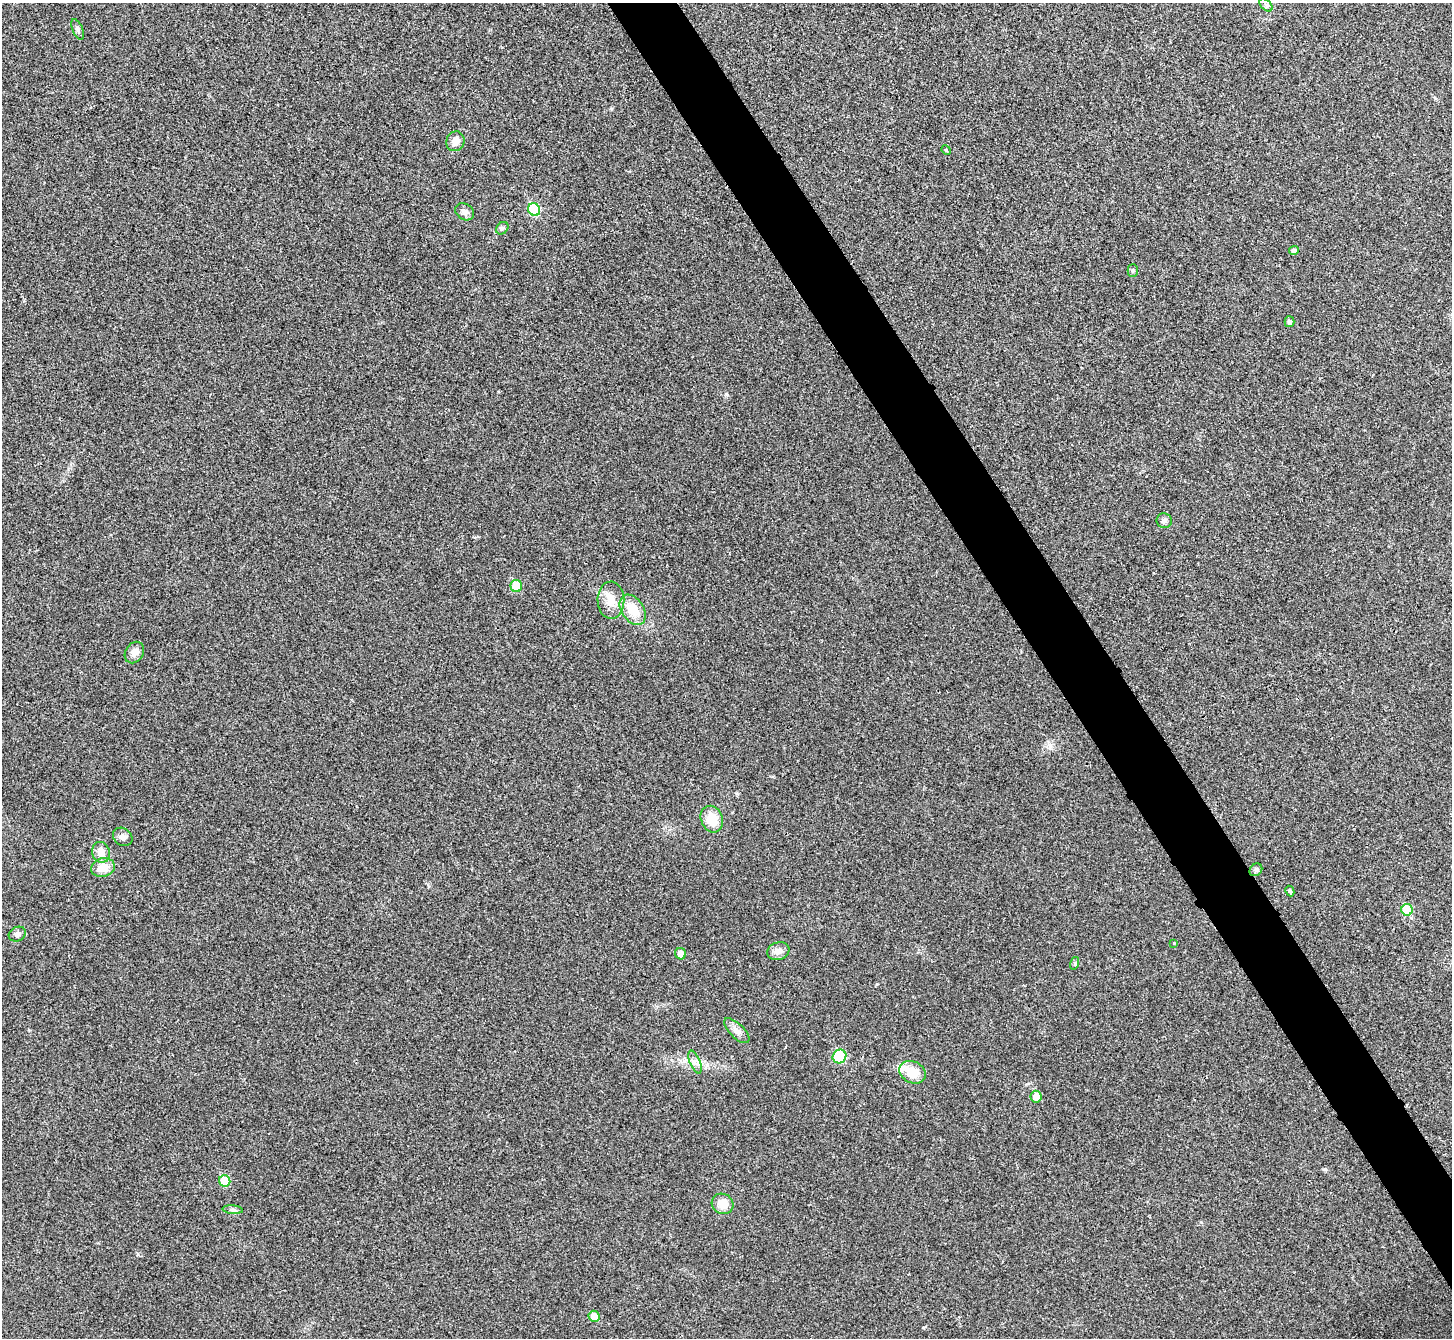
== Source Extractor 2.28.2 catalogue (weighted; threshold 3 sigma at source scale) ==
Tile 6 of 4 x 4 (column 2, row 2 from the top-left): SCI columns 1457-2906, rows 2837-4172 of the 5817 x 5809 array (HDU 1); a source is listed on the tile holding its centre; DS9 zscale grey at full resolution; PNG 1454 x 1340 px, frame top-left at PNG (2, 3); each listed source drawn as its Kron ellipse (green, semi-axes under 4 px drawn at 4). Shown black and unused: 5% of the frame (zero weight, under 3 of 4 exposures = <1% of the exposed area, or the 3 px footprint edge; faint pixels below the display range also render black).
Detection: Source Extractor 2.28.2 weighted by HDU 2 'WHT'; one run over the whole footprint, this tile lists its part. Background 0.0467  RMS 0.0066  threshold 0.0295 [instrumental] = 3 sigma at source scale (4.5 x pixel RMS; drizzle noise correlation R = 1.50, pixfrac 1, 0.05/0.05 arcsec/px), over >= 5 px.
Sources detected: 37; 1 inside a brighter listed object's ellipse — not listed separately; the other 36 listed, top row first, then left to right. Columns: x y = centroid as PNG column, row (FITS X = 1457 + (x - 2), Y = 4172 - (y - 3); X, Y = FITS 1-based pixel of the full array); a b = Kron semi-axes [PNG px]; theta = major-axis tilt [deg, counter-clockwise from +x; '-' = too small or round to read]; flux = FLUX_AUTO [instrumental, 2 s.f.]
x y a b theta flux
1266 5 8 4 -46 1.6
78 29 11 5 -68 1.6
455 141 10 9 - 5.5
946 150 5 4 - 0.65
534 210 6 5 - 34
465 212 10 8 -34 3.1
502 228 7 5 45 1.4
1294 250 5 4 - 1.7
1133 270 6 5 - 1.1
1289 322 5 5 - 1.7
1164 521 8 7 - 2
516 586 6 6 - 15
611 600 18 13 -89 8.6
633 610 16 11 -56 14
134 652 11 9 56 4.2
712 819 14 11 -68 12
123 837 10 8 -37 2.8
101 852 10 8 -75 6.2
103 868 12 9 14 9.5
1256 870 7 5 43 1.4
1290 891 5 4 - 1.2
1407 910 6 5 - 24
17 934 9 7 25 2.4
1174 943 3 3 - 0.41
778 951 11 8 19 4.3
680 954 6 5 - 5
1075 963 6 4 73 0.99
737 1031 16 7 -44 3.7
839 1056 7 6 - 32
695 1062 12 5 -67 2.8
912 1072 14 10 -27 14
1036 1097 6 5 - 7.5
225 1181 6 5 - 15
722 1204 11 10 - 8.4
233 1210 10 4 -5 1.6
594 1316 5 5 - 8
Unlisted compact peaks at least as high as the median listed source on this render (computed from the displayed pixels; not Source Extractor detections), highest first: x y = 726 394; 138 1254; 1325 1169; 877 984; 611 109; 736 793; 29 1030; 1201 1222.